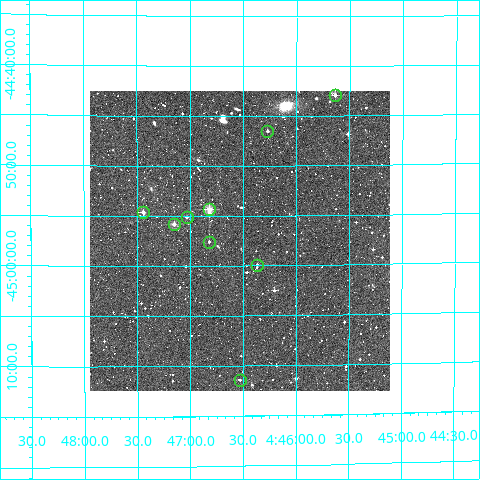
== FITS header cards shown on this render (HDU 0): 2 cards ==
NAXIS1  =                  300
NAXIS2  =                  300

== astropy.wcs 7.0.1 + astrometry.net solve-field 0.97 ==
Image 300 x 300 px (HDU 0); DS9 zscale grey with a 90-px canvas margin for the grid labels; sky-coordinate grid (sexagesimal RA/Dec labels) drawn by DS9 from the SOLVED WCS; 9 Tycho-2 reference stars matched to detected sources circled (green)
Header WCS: RA---TAN/DEC--TAN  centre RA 04:46:32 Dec -44:57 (71.63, -44.96 deg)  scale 6 arcsec/px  FOV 30.0' x 30.0'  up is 0 deg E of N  parity normal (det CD < 0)
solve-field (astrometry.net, Tycho-2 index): VERIFIED the header's WCS against the Tycho-2 star catalogue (verified at 2 index scales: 5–9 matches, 0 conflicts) and refined it, rather than solving blind
Solved WCS: RA---TAN-SIP/DEC--TAN-SIP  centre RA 04:46:32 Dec -44:57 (71.63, -44.96 deg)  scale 6.01 arcsec/px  FOV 30.0' x 30.0'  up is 0 deg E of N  parity normal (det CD < 0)
The solver's refit moves the header's centre by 2 arcsec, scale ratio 1.001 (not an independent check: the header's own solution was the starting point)
Tycho-2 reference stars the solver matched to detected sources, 9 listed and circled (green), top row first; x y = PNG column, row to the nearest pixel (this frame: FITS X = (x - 90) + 1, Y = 300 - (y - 91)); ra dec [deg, ICRS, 3 dp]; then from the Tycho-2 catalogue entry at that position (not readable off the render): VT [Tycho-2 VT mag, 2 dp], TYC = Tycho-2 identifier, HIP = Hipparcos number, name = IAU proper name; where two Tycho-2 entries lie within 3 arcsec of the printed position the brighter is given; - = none
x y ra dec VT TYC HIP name
335 95 71.409 -44.715 11.71 7592-356-1 - -
267 131 71.568 -44.775 12.36 7592-189-1 - -
209 209 71.705 -44.906 10.16 7592-53-1 - -
143 212 71.860 -44.911 11.27 7592-835-1 - -
187 217 71.758 -44.919 12.80 7592-42-1 - -
174 224 71.788 -44.930 11.40 7592-6-1 - -
209 242 71.705 -44.960 12.27 7592-334-1 - -
257 265 71.592 -44.999 13.72 7592-841-1 - -
240 380 71.633 -45.190 12.29 8077-1124-1 - -